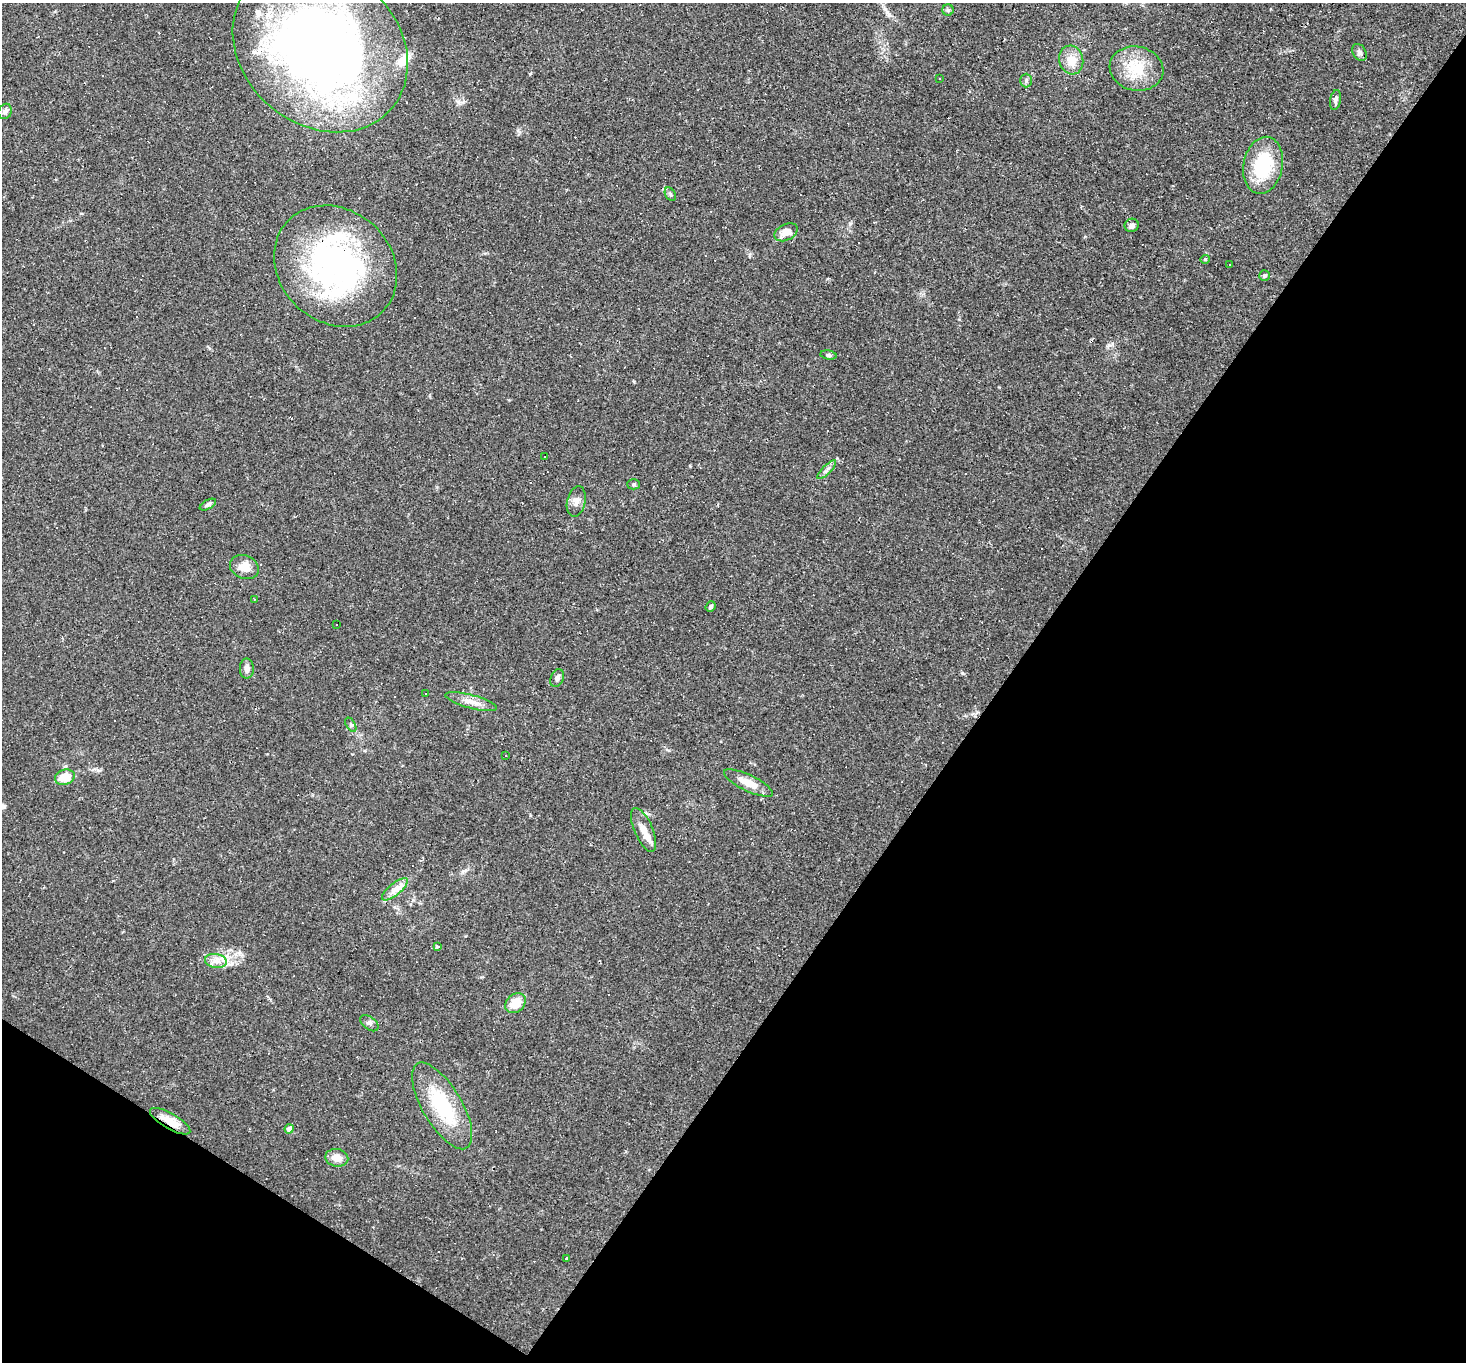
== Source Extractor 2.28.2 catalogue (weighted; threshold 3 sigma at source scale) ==
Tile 15 of 4 x 4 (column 3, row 4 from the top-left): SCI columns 2931-4394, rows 145-1504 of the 5859 x 5866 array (HDU 1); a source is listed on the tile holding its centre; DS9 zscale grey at full resolution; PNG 1468 x 1364 px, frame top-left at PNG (2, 3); each listed source drawn as its Kron ellipse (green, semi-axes under 4 px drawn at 4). Shown black and unused: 36% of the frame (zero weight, under 2 of 3 exposures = <1% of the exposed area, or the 3 px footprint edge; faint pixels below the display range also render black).
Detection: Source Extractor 2.28.2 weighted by HDU 2 'WHT'; one run over the whole footprint, this tile lists its part. Background 0.0633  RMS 0.006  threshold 0.0271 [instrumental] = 3 sigma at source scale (4.5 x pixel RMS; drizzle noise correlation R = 1.50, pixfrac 1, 0.05/0.05 arcsec/px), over >= 5 px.
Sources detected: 83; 1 inside a brighter object's white glare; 28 cosmic-ray / hot-pixel residue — neither listed nor drawn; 8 inside a brighter listed object's ellipse — not listed separately; the other 46 listed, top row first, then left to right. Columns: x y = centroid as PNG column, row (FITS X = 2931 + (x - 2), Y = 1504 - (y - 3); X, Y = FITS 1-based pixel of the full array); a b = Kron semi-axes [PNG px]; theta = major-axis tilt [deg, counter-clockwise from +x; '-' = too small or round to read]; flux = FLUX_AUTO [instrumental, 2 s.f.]
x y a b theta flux
948 10 5 5 - 0.99
320 48 94 77 -40 540
1359 52 9 6 -59 1.8
1071 60 14 12 -75 8.4
1136 69 27 22 -12 20
940 79 2 2 - 0.43
1026 80 7 5 89 1.3
1336 100 10 5 80 1.9
5 111 8 6 67 2
1263 165 29 19 79 35
670 194 7 4 -60 1.1
1132 225 7 6 - 2.4
786 232 12 8 27 6.2
1205 259 5 4 - 0.63
1229 265 3 2 - 0.91
336 266 66 56 -43 160
1264 276 5 5 - 0.91
828 355 8 4 -9 1.3
544 456 3 2 - 0.44
827 470 12 3 45 1.7
634 484 6 5 - 1
576 501 15 9 77 3.6
208 505 9 4 29 1.5
244 567 15 11 -21 7.2
254 599 3 2 - 0.52
711 607 5 4 - 1.4
337 625 3 3 - 1
247 669 10 7 90 3.1
557 678 9 6 66 2.4
425 693 3 3 - 8.9
471 702 26 7 -15 5.9
351 725 8 4 -59 1.1
506 755 3 2 - 0.52
65 777 10 7 19 9.9
748 783 27 8 -25 8.4
644 830 23 9 -67 7.8
395 889 16 6 39 4.9
437 946 4 3 - 1.5
216 961 11 7 -10 4.2
515 1003 11 9 42 10
369 1023 10 6 -38 1.8
442 1106 49 19 -60 41
170 1121 23 8 -30 9.2
289 1129 4 4 - 4.1
337 1158 11 9 -12 6
566 1258 3 3 - 2.6
Overlapping masked pixels (flux is a lower limit): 1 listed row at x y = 170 1121
Isophote crosses this tile's border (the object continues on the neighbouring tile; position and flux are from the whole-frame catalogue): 1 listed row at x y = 320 48
Unlisted compact peaks at least as high as the median listed source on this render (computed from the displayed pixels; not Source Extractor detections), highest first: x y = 962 673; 98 770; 837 458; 690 466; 530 74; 634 382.